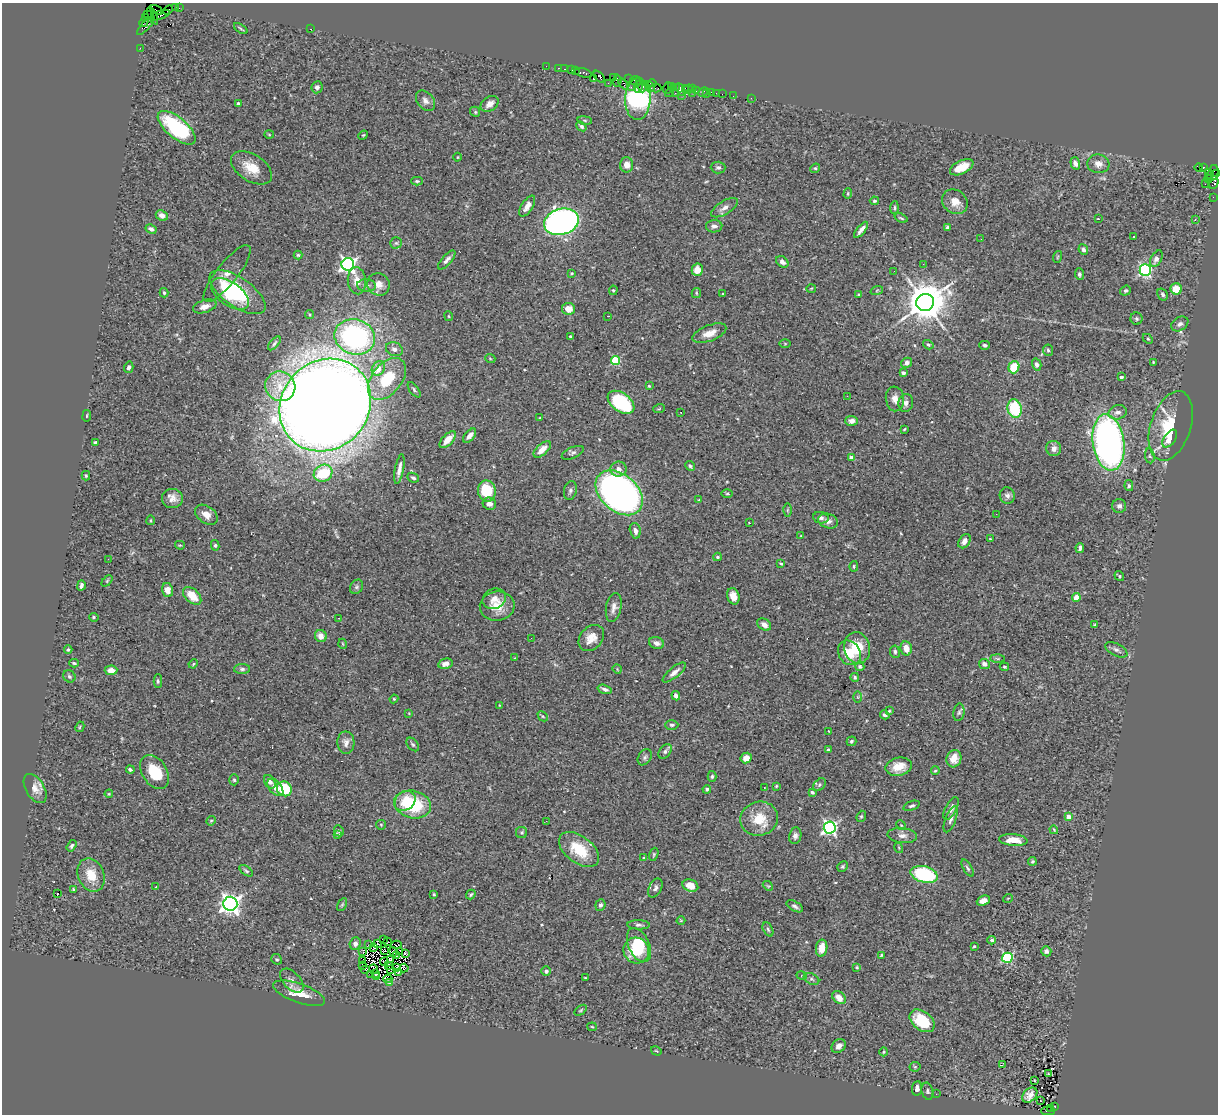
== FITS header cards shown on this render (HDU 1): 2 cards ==
NAXIS1  =                 1216
NAXIS2  =                 1112

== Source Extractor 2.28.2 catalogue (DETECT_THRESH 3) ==
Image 1216 x 1112 px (HDU 1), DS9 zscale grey, 1 PNG px = 1 image px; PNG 1220 x 1116 px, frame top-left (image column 1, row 1112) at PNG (2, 3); each listed source drawn as its Kron ellipse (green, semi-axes under 4 px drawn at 4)
Background 0.782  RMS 0.046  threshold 0.139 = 3 sigma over >= 5 px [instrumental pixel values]
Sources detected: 416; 8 with non-positive FLUX_AUTO (blend fragments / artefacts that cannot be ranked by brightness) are neither listed nor drawn; the other 408 listed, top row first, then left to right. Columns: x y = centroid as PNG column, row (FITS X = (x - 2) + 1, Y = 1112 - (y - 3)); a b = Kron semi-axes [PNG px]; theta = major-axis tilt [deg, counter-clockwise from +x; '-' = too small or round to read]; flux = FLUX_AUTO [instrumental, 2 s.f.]
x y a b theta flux
175 7 2 2 - 8.2
179 8 2 2 - 9.3
156 10 7 2 -31 36
168 10 5 2 - 37
148 15 3 2 - 20
160 15 10 3 19 260
153 16 9 3 -65 100
146 18 4 2 - 21
144 22 5 3 - 34
146 26 12 3 47 110
241 29 7 2 -34 4.2
310 29 3 2 - 44
140 48 2 2 - 15
546 66 2 2 - 8.8
558 68 3 2 - 38
565 69 3 2 - 16
572 70 3 2 - 25
575 71 2 2 - 21
583 73 9 4 -15 160
599 77 7 3 -49 76
613 78 4 2 - 29
593 79 3 3 - 83
629 79 3 2 - 3.4
617 81 6 3 84 110
636 81 6 3 -13 120
608 83 2 2 - 35
652 83 4 3 - 24
624 84 6 4 -51 83
632 85 6 2 59 34
671 86 3 2 - 25
317 87 6 6 - 10
638 87 6 3 78 350
643 87 5 3 - 160
649 87 6 3 -51 94
676 87 3 2 - 58
656 88 5 2 - 62
667 88 6 2 69 40
685 88 2 2 - 74
681 89 6 3 -59 23
688 89 5 3 - 59
692 89 3 2 - 130
696 90 3 3 - 42
669 92 5 3 - 22
703 92 6 2 45 18
712 92 3 2 - 39
675 93 2 2 - 19
693 93 2 2 - 22
716 93 3 2 - 3.2
707 94 2 2 - 7.3
722 94 2 2 - 9.2
682 95 3 2 - 6.5
733 96 2 2 - 2.2
751 98 2 2 - 15
638 99 21 12 88 370
425 101 11 8 -50 16
238 103 3 3 - 6.9
490 104 10 7 35 20
475 112 5 4 - 4.5
585 120 7 4 -9 4.5
581 126 6 4 -40 6.8
177 128 23 10 -40 300
269 135 5 3 - 3
363 135 5 4 - 3.2
457 157 4 3 - 2.4
1075 163 6 4 -70 13
1098 164 11 9 -7 23
627 165 7 6 - 20
718 167 7 6 - 8
962 167 12 6 26 47
1203 167 3 3 - 34
251 168 23 13 -33 60
815 168 5 4 - 4.3
1199 168 4 3 - 230
1208 172 4 2 - 130
1213 173 8 5 72 180
1217 174 2 2 - 35
1208 179 4 3 - 58
417 181 6 4 -2 4.4
1213 182 6 5 - 54
1205 184 2 2 - 27
848 194 5 4 - 4.1
1213 197 2 2 - 7
874 201 4 4 - 4.7
955 202 13 11 -40 30
527 206 12 5 57 24
724 208 15 6 31 19
894 208 6 4 86 4.6
162 215 6 5 - 17
901 218 7 3 -21 3.8
1098 219 3 2 - 4
1195 220 3 2 - 2.7
561 222 17 13 16 1300
714 226 8 6 3 12
947 227 4 3 - 5.9
151 229 6 4 -29 10
861 230 10 3 51 16
1133 237 3 2 - 4.8
981 239 3 2 - 2.7
396 243 5 5 - 5.2
1083 250 5 4 - 7.1
298 255 4 4 - 3.8
1057 257 6 3 71 3.3
1156 259 9 5 62 18
447 260 12 5 49 12
782 262 7 5 -39 13
348 264 6 6 - 1000
923 264 3 2 - 3.8
697 270 6 5 - 34
1145 270 6 5 - 540
894 271 3 2 - 3
227 273 35 10 51 42
572 273 3 3 - 4.2
1079 274 6 4 -85 6.3
357 281 13 9 -85 37
379 284 11 11 - 25
366 286 9 6 -4 11
811 288 5 3 - 2.7
1176 289 6 5 - 57
613 290 5 4 - 4
877 290 6 4 20 4.2
1125 291 6 4 38 6.5
238 292 32 14 -34 220
164 293 5 3 - 5.1
696 293 5 4 - 3.8
230 294 22 11 -35 95
722 294 3 2 - 2.9
858 294 4 3 - 2.8
1163 294 6 5 - 7
925 302 9 8 - 11000
205 306 12 6 17 20
569 309 6 6 - 34
310 315 4 4 - 4.3
449 316 5 3 - 3.4
608 316 3 2 - 8
1136 319 6 6 - 6
1180 324 9 6 33 11
709 333 18 8 21 33
570 336 4 3 - 3.8
355 337 20 17 -18 540
1148 339 6 3 -44 3.8
274 343 8 4 49 5.9
785 344 6 4 -1 3.2
928 345 5 4 - 4.6
985 345 5 4 - 5.5
394 349 8 6 -23 12
1048 350 6 5 - 5.3
490 358 5 3 - 3
616 361 5 4 - 170
1153 362 3 2 - 2.6
906 363 6 5 - 12
1037 364 6 4 -74 10
129 367 6 4 73 8
1014 367 6 5 - 80
378 368 8 6 58 32
903 373 4 3 - 7.5
1121 377 4 3 - 7.8
387 379 24 15 51 110
280 386 15 14 - 58
649 386 4 4 - 3.1
414 390 9 4 -54 5.9
847 396 3 2 - 3.7
895 399 12 9 -83 23
621 402 15 9 -36 230
906 403 9 7 76 15
325 405 48 43 49 11000
1015 408 9 7 -78 160
659 409 6 3 20 3.2
681 412 2 2 - 2.4
1118 412 9 7 14 16
87 416 6 3 81 2.7
540 418 3 2 - 2.3
852 421 6 5 - 13
1171 426 36 20 72 180
904 429 3 2 - 2.8
470 436 8 4 50 16
1170 439 10 5 56 30
448 440 10 5 46 37
95 442 3 3 - 4.2
1108 442 28 16 -82 1300
1054 448 7 7 - 19
542 449 10 5 43 32
573 453 12 5 24 8.8
1150 456 7 5 -81 5.2
852 458 4 4 - 31
690 466 5 4 - 4.5
399 469 15 4 79 18
618 469 8 7 - 18
323 473 9 8 - 150
86 476 5 4 - 4.3
413 478 6 4 -25 6.1
1129 486 5 4 - 4.9
570 490 9 6 79 9.5
487 491 10 9 - 110
619 493 27 18 -41 2100
727 493 6 4 1 4
1007 495 8 7 - 11
172 498 10 9 - 23
699 500 3 2 - 4.7
489 504 7 6 - 15
1119 506 7 7 - 9.4
787 510 6 4 89 4.6
996 514 2 2 - 2.4
206 515 12 8 -36 27
821 518 8 5 -9 9.6
151 520 4 2 - 2.7
828 521 10 7 -18 14
749 523 2 2 - 2.6
635 531 8 5 -76 14
801 536 3 3 - 2.2
990 539 4 2 - 2.2
964 541 8 5 55 17
180 545 5 3 - 3.6
215 545 5 4 - 4.7
1080 548 5 3 - 8.5
717 557 4 3 - 4.4
108 559 2 2 - 1.7
781 564 3 2 - 3
854 566 5 4 - 4.3
1119 576 5 4 - 4.1
107 581 6 4 46 4
81 585 5 4 - 8.6
356 587 7 6 - 6.7
168 590 7 5 -74 21
192 596 11 6 -43 57
733 596 8 6 -74 28
1076 597 4 4 - 58
494 599 12 10 25 23
497 606 17 14 7 56
614 607 15 7 79 18
94 617 5 4 - 3.6
339 618 4 3 - 3.1
764 625 7 5 -35 14
1095 625 3 3 - 3.2
321 636 6 5 - 23
531 638 2 2 - 7
591 638 14 11 47 38
657 643 8 5 -18 14
343 644 5 3 - 2.8
857 648 16 13 -76 87
906 648 7 5 -78 29
68 650 4 4 - 3.7
1116 650 12 6 -27 11
895 652 6 5 - 6.1
849 653 13 10 -53 58
515 658 3 3 - 2.6
998 658 7 4 0 5.1
74 663 5 3 - 4.1
193 664 5 3 - 3.3
445 664 7 5 14 13
984 664 5 5 - 14
860 666 4 4 - 4.5
1004 667 5 4 - 4.5
242 669 8 5 0 7.4
617 669 5 3 - 2.9
111 670 6 5 - 25
674 672 14 5 39 18
69 676 7 5 -45 5.8
855 677 4 4 - 6
158 681 6 4 -90 5.5
605 689 7 4 -18 8.7
676 696 5 4 - 14
857 697 6 4 -90 4.1
394 699 4 4 - 2.6
499 705 3 2 - 2
889 711 4 4 - 4.1
959 712 9 5 80 7.3
409 713 4 2 - 2.2
885 715 5 3 - 6.1
543 716 6 3 -45 3.7
672 725 6 5 - 6.5
80 727 5 4 - 3.9
828 731 3 2 - 1.5
851 741 5 4 - 5.7
346 743 11 8 -88 18
413 744 8 5 -49 6.1
828 750 4 3 - 6
665 751 8 5 52 7.8
645 757 9 6 56 8.2
746 758 6 5 - 29
954 759 9 7 71 26
899 767 13 9 12 43
130 770 4 4 - 6.5
935 771 4 4 - 4
155 772 18 12 -58 96
712 776 5 4 - 5.6
234 780 5 4 - 5.1
270 782 7 5 -59 14
820 785 7 5 42 5.7
776 786 4 3 - 3
275 787 10 6 -50 28
764 787 2 2 - 2
35 788 16 9 -59 27
284 789 8 7 - 120
707 789 4 4 - 5.6
812 792 4 3 - 5.1
109 794 4 3 - 2.6
405 801 11 9 35 37
413 804 18 14 -12 190
911 806 8 4 19 6.9
951 808 12 5 64 15
861 816 6 4 68 4.1
1069 817 4 4 - 30
759 819 19 17 17 77
951 819 13 5 69 13
211 821 5 4 - 3.7
546 821 2 2 - 14
381 825 5 5 - 3.7
901 825 5 4 - 3.5
830 828 6 6 - 730
1054 830 4 3 - 3
339 831 5 4 - 5.1
521 833 5 5 - 5.1
337 834 4 4 - 4.1
902 835 15 7 -6 17
795 836 8 6 79 11
1013 840 14 6 -5 42
72 846 6 4 57 6.5
899 848 5 3 - 3
579 850 23 13 -37 110
654 854 7 4 72 4.1
643 858 3 3 - 4.2
1032 861 4 4 - 4.4
843 866 5 5 - 5.4
968 868 10 4 -58 6
246 871 8 3 -35 5.3
924 874 14 8 -15 250
91 875 17 13 -66 58
690 885 8 6 -18 29
768 886 5 4 - 3.7
156 887 3 2 - 4.3
655 888 10 6 63 9.8
74 890 3 3 - 5.1
58 894 3 2 - 4.6
434 894 3 3 - 3.6
471 895 5 3 - 4.7
1008 898 5 3 - 2.3
983 901 7 5 22 18
230 904 7 7 - 1800
342 905 7 4 63 4
600 905 6 5 - 7.3
795 906 9 4 -30 8.2
681 921 4 3 - 2.4
639 925 11 4 -1 8.1
768 929 7 4 -63 5.7
384 939 2 2 - 2.6
991 940 4 3 - 11
387 942 4 2 - 2.4
355 944 6 5 - 11
377 944 4 2 - 1.5
369 945 2 2 - 1.2
397 945 5 2 - 5
639 945 18 10 -65 89
974 946 4 3 - 3.1
374 948 4 2 - 5.3
822 948 8 5 81 41
636 950 13 12 - 97
363 951 4 2 - 1.4
384 951 3 2 - 3.7
400 951 4 2 - 0.5
1046 951 5 5 - 10
393 952 5 2 - 2.7
405 954 3 3 - 8.1
881 955 3 2 - 2.7
397 956 4 2 - 4.1
1007 958 5 5 - 290
277 959 6 5 - 4.9
391 959 3 2 - 2.5
363 961 4 2 - 1.8
384 962 4 3 - 1.3
362 965 4 2 - 0.58
389 965 4 2 - 3
857 967 4 3 - 3.3
396 968 3 2 - 2.2
404 968 4 2 - 3.6
366 969 5 2 - 3.9
373 969 4 2 - 4.1
391 970 2 2 - 3.3
546 971 5 4 - 7.4
398 972 3 2 - 2.9
376 974 3 2 - 3.2
371 975 3 2 - 5.7
802 976 5 3 - 2.7
376 977 4 2 - 3.6
585 978 3 2 - 2.7
388 979 4 3 - 5
811 979 8 5 -27 7.7
292 981 14 8 -46 17
389 982 4 3 - 3.7
299 993 27 9 -20 53
839 998 7 5 -40 26
581 1010 7 3 36 4.2
922 1021 14 9 -37 120
592 1027 4 4 - 3.3
839 1046 8 6 42 15
656 1051 5 4 - 3.4
884 1052 4 4 - 3.4
1002 1065 3 2 - 7.3
915 1067 5 5 - 4
1048 1074 3 2 - 2.2
1034 1080 3 2 - 2.1
917 1088 7 5 82 13
927 1091 8 5 -75 6.8
936 1094 2 2 - 6
1030 1095 9 6 45 17
1040 1101 3 2 - 4.7
1055 1106 3 3 - 110
1050 1108 3 3 - 66
1048 1111 7 2 2 89
At the frame edge (FLAGS 8, measured only in part): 1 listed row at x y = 1217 174
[8 non-positive-flux detections neither listed nor drawn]